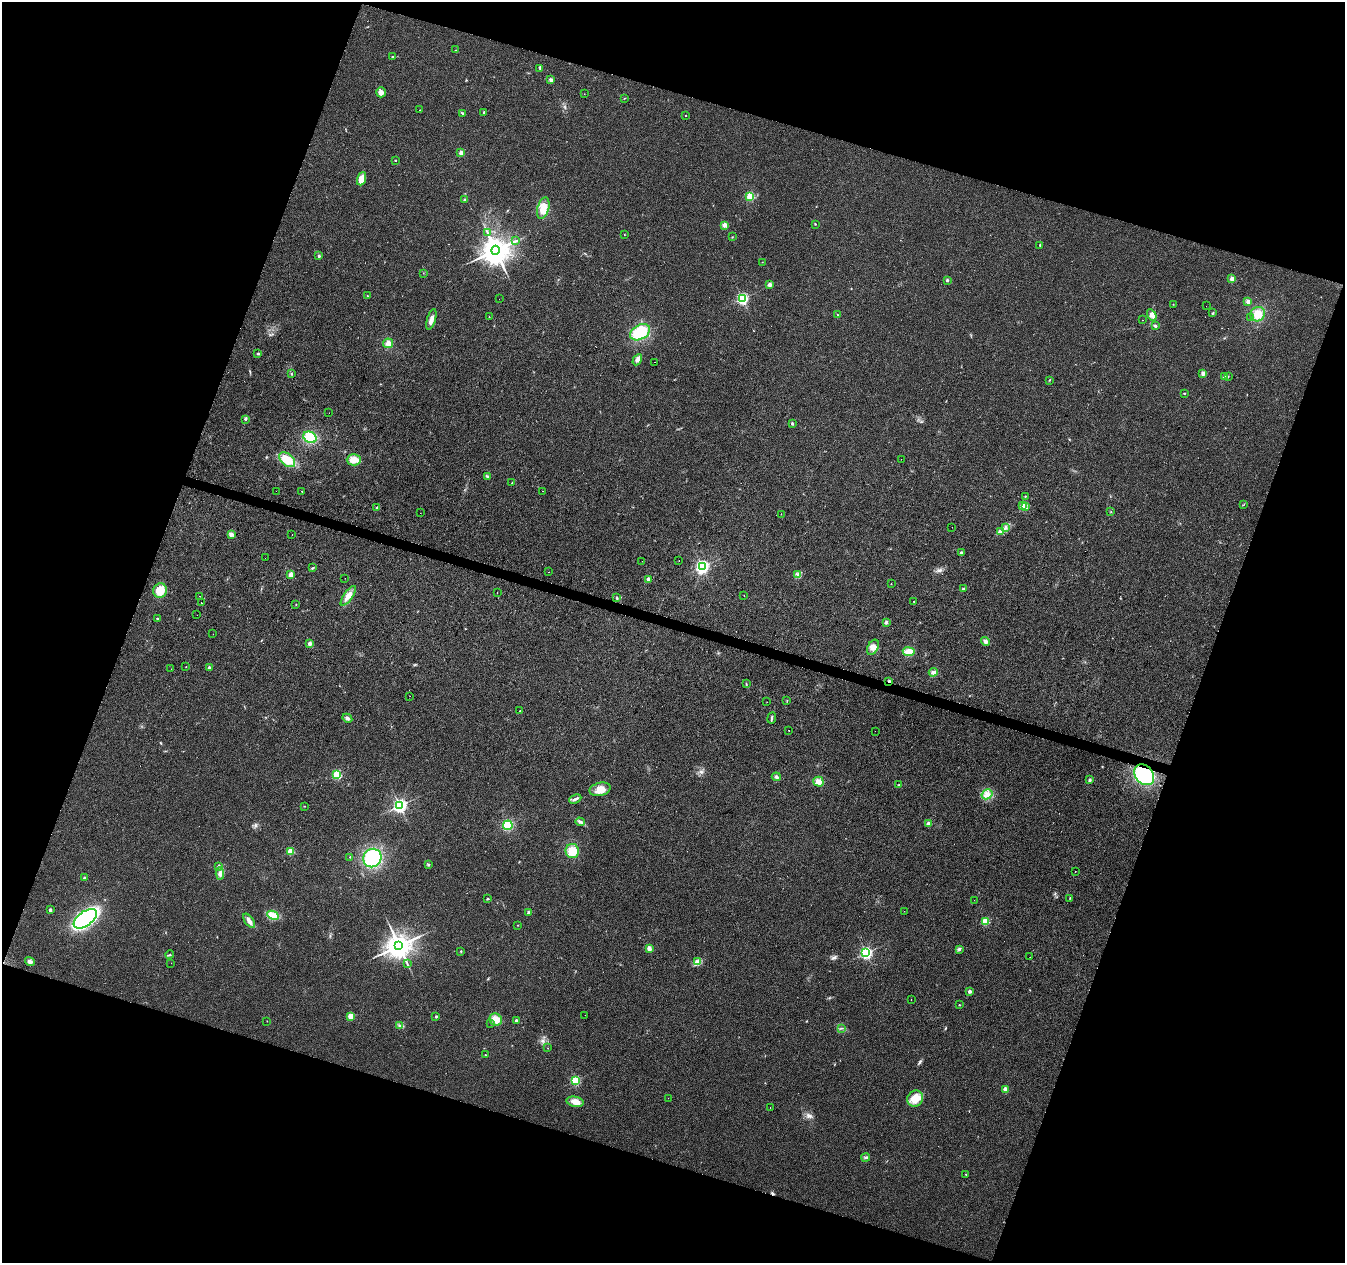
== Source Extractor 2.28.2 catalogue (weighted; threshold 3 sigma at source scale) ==
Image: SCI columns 1-5372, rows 217-5257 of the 5380 x 5537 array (HDU 1 of 3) = the unmasked area's bounding box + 8 px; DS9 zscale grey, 4 x 4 block average (1 PNG px = mean of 4 x 4 image px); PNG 1347 x 1265 px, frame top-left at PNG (2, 2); each listed source drawn as its Kron ellipse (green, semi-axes under 4 px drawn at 4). Shown black and unused: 38% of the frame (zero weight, under 2 of 3 exposures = <1% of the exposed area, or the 3 px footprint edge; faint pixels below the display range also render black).
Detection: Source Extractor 2.28.2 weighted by HDU 2 'WHT'. Background 0.0263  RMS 0.0056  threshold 0.0254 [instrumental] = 3 sigma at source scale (4.5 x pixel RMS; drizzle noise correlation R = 1.50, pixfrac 1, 0.0396/0.0396 arcsec/px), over >= 5 px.
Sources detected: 200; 1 too faint to see at this stretch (4 x 4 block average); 2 cosmic-ray / hot-pixel residue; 1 long thin detection or spike segment (spike, bleed or trail) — neither listed nor drawn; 1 coinciding with a brighter row at this scale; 2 inside a brighter listed object's ellipse — not listed separately; the other 193 listed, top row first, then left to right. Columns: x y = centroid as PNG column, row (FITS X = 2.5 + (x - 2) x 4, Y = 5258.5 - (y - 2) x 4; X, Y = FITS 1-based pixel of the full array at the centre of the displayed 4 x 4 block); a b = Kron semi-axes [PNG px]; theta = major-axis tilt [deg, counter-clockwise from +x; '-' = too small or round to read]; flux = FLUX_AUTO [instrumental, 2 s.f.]
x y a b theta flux
456 50 2 2 - 1.2
392 56 2 2 - 2.1
540 69 2 2 - 2.4
551 80 2 2 - 7.6
381 92 5 5 - 12
584 94 2 2 - 0.63
624 98 2 2 - 1.3
420 110 2 2 - 1.3
484 112 2 2 - 10
462 113 3 2 - 2.6
685 115 2 2 - 1.4
461 153 2 2 - 45
395 160 2 2 - 2
362 179 7 4 68 39
750 196 2 2 - 230
465 200 3 2 - 3.8
543 208 11 5 74 32
816 224 2 2 - 2
724 225 3 3 - 12
487 233 2 2 - 2.1
624 235 2 2 - 0.91
732 237 3 2 - 1.5
516 241 3 2 - 1.8
1040 245 2 2 - 5.1
495 250 4 4 - 5900
319 256 3 2 - 4
762 262 2 2 - 0.77
423 273 2 2 - 0.9
1232 279 2 2 - 58
947 280 2 2 - 16
769 284 4 3 - 9.9
367 296 2 2 - 2.8
742 298 2 2 - 570
499 299 2 2 - 0.5
1248 301 4 3 - 10
1173 304 2 2 - 1.1
1206 306 2 2 - 0.91
1213 313 2 2 - 2.5
1258 314 8 7 - 42
838 315 2 2 - 2
1152 315 6 4 -56 21
489 317 2 2 - 1
1250 318 2 2 - 1.4
431 319 11 3 74 20
1143 320 2 2 - 0.83
1155 326 4 3 - 4.4
640 332 11 7 29 110
388 343 5 4 - 18
258 354 4 2 - 3.5
637 360 6 4 61 14
655 362 2 2 - 0.87
1203 373 2 2 - 24
291 374 2 2 - 4.4
1224 376 3 2 - 5.9
1228 376 2 2 - 1.1
1049 380 2 2 - 1.6
1184 393 2 2 - 4.8
329 413 2 2 - 0.54
245 419 3 3 - 4.9
792 423 3 2 - 4.2
310 437 7 5 -28 84
901 459 2 2 - 8.9
287 460 9 5 -41 59
354 460 7 5 3 32
487 477 3 2 - 5.2
512 483 2 2 - 2.3
276 491 2 2 - 1.8
302 491 2 2 - 1.6
543 491 2 2 - 1.5
1025 496 2 2 - 2.2
1244 504 2 2 - 1
1023 506 2 2 - 2.3
1025 506 2 2 - 1.8
377 508 2 2 - 11
1111 512 2 2 - 1
420 513 2 2 - 3.8
781 514 2 2 - 1.4
952 527 2 2 - 0.88
1006 527 3 2 - 4.9
1001 531 3 2 - 3.9
231 534 4 3 - 11
292 534 2 2 - 2.4
961 553 2 2 - 15
265 558 2 2 - 0.54
642 561 2 2 - 0.9
679 561 2 2 - 3.8
702 566 3 2 - 880
313 568 4 2 - 3.1
549 572 2 2 - 1.9
291 574 4 3 - 15
798 575 2 2 - 2
345 578 2 2 - 0.75
648 579 2 2 - 22
891 584 2 2 - 0.97
963 589 3 2 - 2.9
160 591 7 7 - 45
497 592 2 2 - 0.77
199 596 2 2 - 1.1
348 596 11 4 56 27
744 596 2 2 - 1.1
617 598 3 2 - 2.3
913 601 2 2 - 2.2
201 603 2 2 - 5.7
296 604 2 2 - 1.7
197 615 2 2 - 1.5
157 618 3 2 - 2.3
886 622 2 2 - 31
213 634 2 2 - 0.66
985 641 5 4 - 9.4
310 644 2 2 - 39
873 647 8 5 63 19
909 652 6 3 -9 46
186 667 2 2 - 1.2
209 667 2 2 - 13
171 669 2 2 - 1.4
933 672 4 3 - 12
889 681 2 2 - 17
746 684 2 2 - 1.3
410 696 2 2 - 0.87
787 701 2 2 - 1.2
767 702 2 2 - 0.64
520 711 2 2 - 2
347 718 5 3 - 8.6
772 718 6 2 82 5.2
789 730 2 2 - 4.3
875 731 2 2 - 0.41
337 775 2 2 - 250
1144 775 11 8 -49 250
776 777 4 3 - 6.7
1090 780 3 2 - 4.7
818 782 5 5 - 22
899 785 2 2 - 3.5
600 789 10 6 15 39
987 794 6 4 31 16
575 799 6 3 24 8.1
304 806 2 2 - 1.1
400 806 3 3 - 1100
580 822 5 2 - 6.4
929 824 2 2 - 63
508 825 5 4 - 63
291 851 2 2 - 120
572 851 7 6 - 50
350 857 2 2 - 1.4
372 858 9 9 - 200
428 865 3 2 - 3.3
218 866 4 3 - 5
1075 871 2 2 - 0.88
220 873 6 4 -86 15
84 878 2 2 - 14
1070 898 2 2 - 1.6
488 899 2 2 - 3.4
974 900 2 2 - 0.85
50 910 3 3 - 5
904 911 2 2 - 0.78
528 913 3 3 - 5.4
273 915 6 4 -28 47
85 919 13 7 36 560
249 921 8 3 -54 16
985 921 2 2 - 180
518 925 2 2 - 1.6
399 946 4 4 - 4600
649 948 2 2 - 58
959 949 3 3 - 4
461 951 2 2 - 2.5
866 953 2 2 - 640
170 955 4 2 - 3.2
1030 957 2 2 - 0.57
698 961 4 2 - 4.4
30 962 5 3 - 8.8
171 963 2 2 - 0.64
407 963 2 2 - 1.3
970 991 2 2 - 29
911 1000 2 2 - 4.6
959 1005 2 2 - 1.5
585 1015 2 2 - 8.7
350 1016 2 2 - 110
436 1017 2 2 - 11
496 1020 6 6 - 31
516 1020 2 2 - 8.6
267 1021 2 2 - 0.99
490 1023 2 2 - 1.9
400 1026 4 2 - 4.5
841 1028 2 2 - 1.5
548 1048 2 2 - 0.77
485 1055 2 2 - 4.3
576 1080 2 2 - 300
1005 1089 2 2 - 45
668 1098 2 2 - 0.71
915 1098 8 7 - 49
575 1102 8 5 -10 21
770 1108 2 2 - 1.8
866 1157 4 2 - 4.6
966 1174 2 2 - 1.1
Overlapping masked pixels (flux is a lower limit): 2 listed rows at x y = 889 681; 1144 775
Diffuse or blended objects may show on this block-average render without a row.